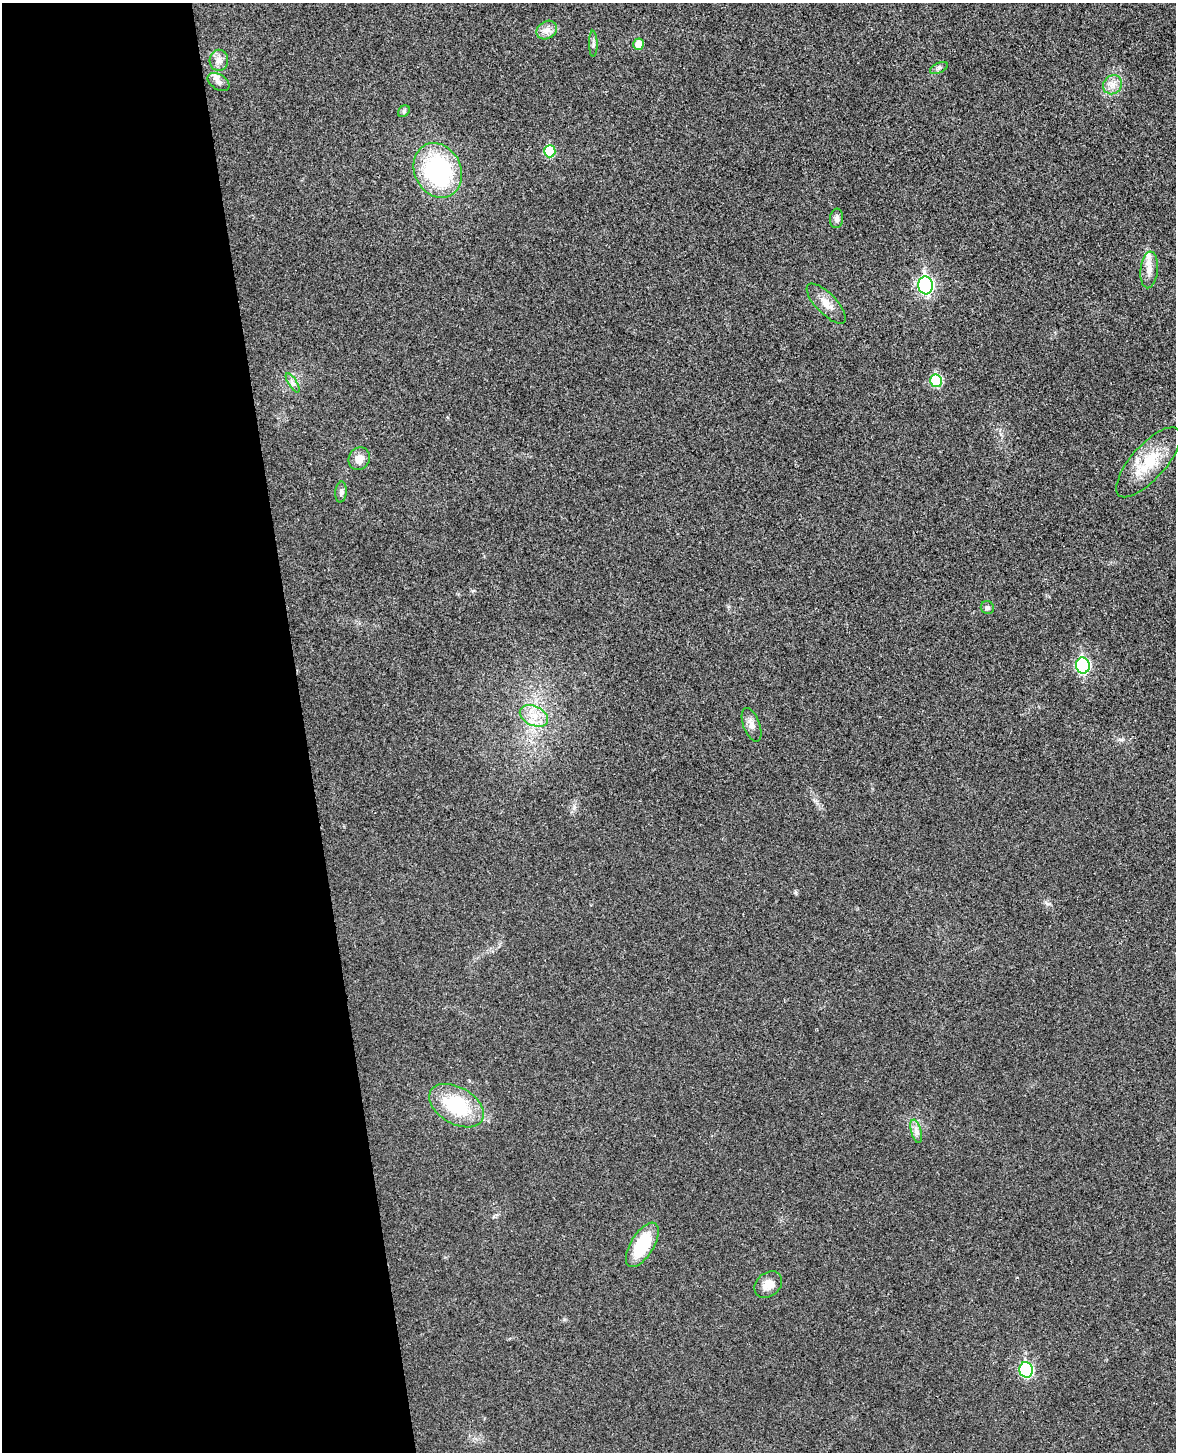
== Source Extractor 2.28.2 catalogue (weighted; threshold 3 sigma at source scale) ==
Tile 5 of 4 x 3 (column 1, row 2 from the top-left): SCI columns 57-1230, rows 1594-3043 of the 4811 x 4744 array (HDU 1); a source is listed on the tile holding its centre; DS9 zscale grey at full resolution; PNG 1178 x 1454 px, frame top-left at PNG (2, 3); each listed source drawn as its Kron ellipse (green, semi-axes under 4 px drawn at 4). Shown black and unused: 26% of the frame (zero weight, under 3 of 4 exposures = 6% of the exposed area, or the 3 px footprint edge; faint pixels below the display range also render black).
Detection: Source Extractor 2.28.2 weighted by HDU 2 'WHT'; one run over the whole footprint, this tile lists its part. Background 0.0202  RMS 0.0063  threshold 0.0282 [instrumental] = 3 sigma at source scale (4.5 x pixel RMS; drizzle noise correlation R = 1.50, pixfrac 1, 0.05/0.05 arcsec/px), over >= 5 px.
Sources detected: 29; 1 inside a brighter listed object's ellipse — not listed separately; the other 28 listed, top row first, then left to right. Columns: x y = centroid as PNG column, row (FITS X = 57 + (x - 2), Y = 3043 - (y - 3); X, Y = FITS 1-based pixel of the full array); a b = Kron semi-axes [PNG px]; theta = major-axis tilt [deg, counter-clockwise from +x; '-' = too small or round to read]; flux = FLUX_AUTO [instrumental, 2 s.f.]
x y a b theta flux
547 30 11 8 33 3.8
593 44 13 3 -89 1.3
638 44 5 5 - 7.4
219 60 10 9 - 4.5
939 68 9 5 25 1.7
219 82 12 7 -33 3.2
1113 85 10 9 - 4.4
404 111 6 5 - 1.1
550 151 6 5 - 25
438 170 28 23 -65 79
837 218 9 6 84 2.2
1149 270 18 8 85 5.6
926 285 9 7 -83 140
826 304 26 10 -46 7.4
936 381 6 6 - 30
293 383 11 4 -58 1.9
359 459 11 10 - 5.9
1148 462 44 17 48 25
341 492 10 5 85 1.7
987 608 7 6 - 1.6
1083 665 8 7 - 83
534 716 15 9 -26 8.3
751 725 18 8 -69 4.4
456 1106 30 18 -30 37
916 1131 12 5 -74 2.8
642 1245 25 11 59 29
768 1285 15 11 40 6.7
1026 1370 8 6 -81 71
Unlisted compact peaks at least as high as the median listed source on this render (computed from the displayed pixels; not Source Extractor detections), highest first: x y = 796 893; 1121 740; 574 807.